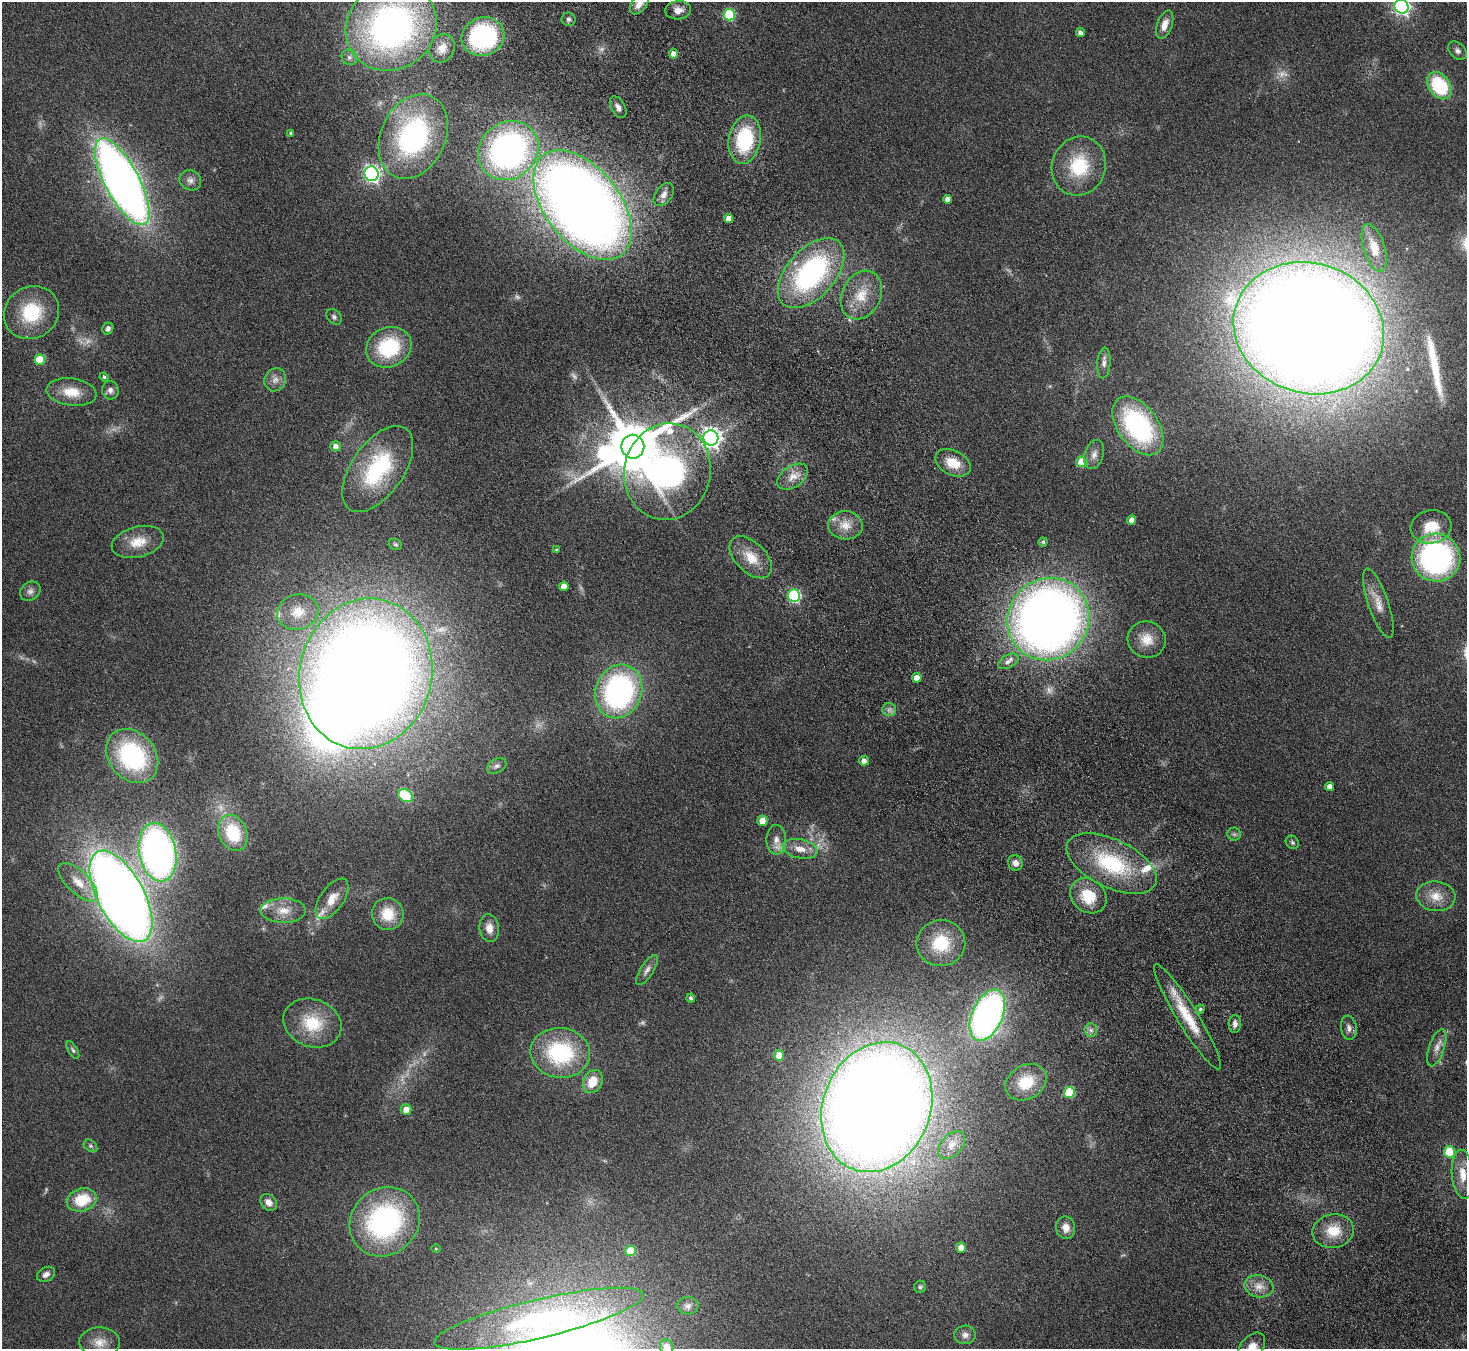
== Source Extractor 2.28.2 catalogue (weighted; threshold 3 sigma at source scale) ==
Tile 6 of 4 x 4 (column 2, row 2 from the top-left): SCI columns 1518-2982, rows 3017-4363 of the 5965 x 5897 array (HDU 1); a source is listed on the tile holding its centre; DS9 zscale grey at full resolution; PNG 1469 x 1351 px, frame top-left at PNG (2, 2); each listed source drawn as its Kron ellipse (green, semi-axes under 4 px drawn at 4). Shown black and unused: <1% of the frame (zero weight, under 4 of 8 exposures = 3% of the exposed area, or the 3 px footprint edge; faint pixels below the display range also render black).
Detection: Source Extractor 2.28.2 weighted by HDU 2 'WHT'; one run over the whole footprint, this tile lists its part. Background 0.0899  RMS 0.0048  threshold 0.0198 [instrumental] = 3 sigma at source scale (4.09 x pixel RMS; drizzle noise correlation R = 1.36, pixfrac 0.8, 0.05/0.05 arcsec/px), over >= 5 px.
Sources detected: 150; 9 too faint to see at this stretch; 2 inside a brighter object's white glare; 1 long thin detection or spike segment (spike, bleed or trail) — neither listed nor drawn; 4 inside a brighter listed object's ellipse — not listed separately; the other 134 listed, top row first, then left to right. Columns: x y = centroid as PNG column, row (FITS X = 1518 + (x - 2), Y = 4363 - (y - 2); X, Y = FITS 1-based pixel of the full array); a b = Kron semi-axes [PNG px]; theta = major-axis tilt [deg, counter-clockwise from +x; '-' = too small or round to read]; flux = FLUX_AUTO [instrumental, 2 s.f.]
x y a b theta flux
639 3 12 7 54 4.1
1401 6 7 7 - 160
678 10 13 9 4 3.4
729 15 6 5 - 30
568 19 7 6 - 1.3
1165 25 15 7 70 4.2
391 27 47 43 37 180
1080 33 4 4 - 1.8
483 37 22 19 20 62
442 48 14 12 63 5.8
1457 51 10 7 -44 1.7
673 54 5 4 - 2.3
349 57 8 7 - 1.5
1439 86 15 10 -54 29
618 107 12 7 -61 2.3
291 133 4 3 - 0.85
413 136 44 32 65 86
745 140 24 16 80 33
508 150 32 28 40 140
1079 166 30 27 71 24
371 174 7 7 - 150
190 180 11 10 - 2.4
122 182 48 17 -62 380
664 194 13 8 52 3.1
947 199 4 4 - 2.2
583 205 63 37 -52 700
728 219 4 4 - 3
1374 248 24 10 -73 9.5
811 273 42 24 48 86
861 295 25 19 63 13
31 313 28 26 34 24
334 317 9 6 -50 1.2
1309 328 76 65 -17 1600
108 329 6 5 - 1.5
389 347 23 19 23 32
40 360 5 5 - 15
1104 363 15 6 85 2.3
104 377 5 4 - 0.89
275 380 12 10 61 3
110 390 9 8 - 2.2
71 392 25 13 -7 9.5
1138 426 33 20 -54 71
711 438 7 7 - 240
336 446 5 5 - 2.2
633 447 12 11 - 2800
1094 454 15 9 74 3.4
1081 462 5 5 - 11
953 463 19 12 -27 9.3
378 469 49 26 55 43
667 472 48 43 78 200
793 477 17 10 34 5.3
1132 520 4 4 - 2.5
845 525 17 14 -5 6.9
1431 527 20 16 8 12
138 542 26 15 15 9.4
1043 542 4 4 - 0.69
395 544 7 5 -30 0.82
556 550 4 3 - 0.5
751 557 26 15 -45 10
1436 558 24 24 - 110
564 586 5 4 - 3.7
30 591 11 9 40 2.2
794 596 6 6 - 61
1378 603 36 10 -71 6.6
298 612 21 17 13 11
1048 619 42 40 48 490
1147 639 19 18 - 8.3
1008 661 11 6 29 2.2
366 674 76 66 76 1100
917 678 5 4 - 3.6
619 691 27 23 69 110
889 710 7 6 - 1.5
132 756 29 23 -49 57
864 761 5 5 - 2.5
497 766 10 6 27 1.6
1330 786 4 4 - 2.2
406 796 8 6 -32 31
762 821 5 5 - 6.5
233 833 19 14 -66 20
1234 834 6 6 - 0.97
776 840 15 10 -88 4
1292 842 7 6 - 0.89
800 849 17 9 -12 5.3
158 852 29 18 -79 220
1015 863 8 7 - 2.3
1112 863 48 24 -26 40
78 882 25 11 -44 7.9
121 896 50 23 -62 730
1088 896 19 16 -39 14
1436 896 19 15 -7 7.7
332 899 23 11 55 7.9
283 911 23 12 -1 7.2
388 914 16 16 - 11
489 928 14 9 -83 4.2
941 943 24 23 - 19
647 970 17 6 57 2.4
691 998 4 4 - 1.1
1200 1009 4 4 - 0.71
987 1015 27 15 67 180
1187 1017 61 10 -58 17
312 1023 30 23 -20 20
1235 1024 9 6 88 2.2
1349 1028 12 8 -82 2.2
1091 1030 7 6 - 1.6
1437 1048 19 7 71 3.7
73 1050 10 4 -60 1
560 1053 30 25 -6 44
779 1055 5 5 - 6.4
593 1081 12 9 62 9.1
1026 1082 22 17 30 14
1069 1093 5 5 - 19
877 1107 67 53 68 1300
406 1109 5 5 - 4.3
952 1145 16 10 47 4.3
90 1146 7 5 -40 0.99
1449 1152 6 5 - 21
1463 1174 24 10 -85 8.6
82 1200 15 11 16 14
269 1202 9 7 -47 2.9
385 1222 37 33 42 88
1066 1228 11 9 -77 4.2
1333 1231 21 16 11 11
961 1248 5 4 - 4
436 1249 5 3 - 0.44
631 1251 5 5 - 12
46 1274 9 7 29 2.1
1259 1286 15 11 -12 4.6
920 1287 6 6 - 0.95
688 1306 10 9 - 2.1
539 1319 107 19 13 71
965 1335 10 9 - 2.6
99 1342 20 15 -1 6.6
667 1347 7 6 - 3
1252 1347 16 11 50 7.3
Isophote crosses this tile's border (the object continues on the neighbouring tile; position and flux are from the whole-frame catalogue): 5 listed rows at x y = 639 3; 1401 6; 391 27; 667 1347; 1252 1347